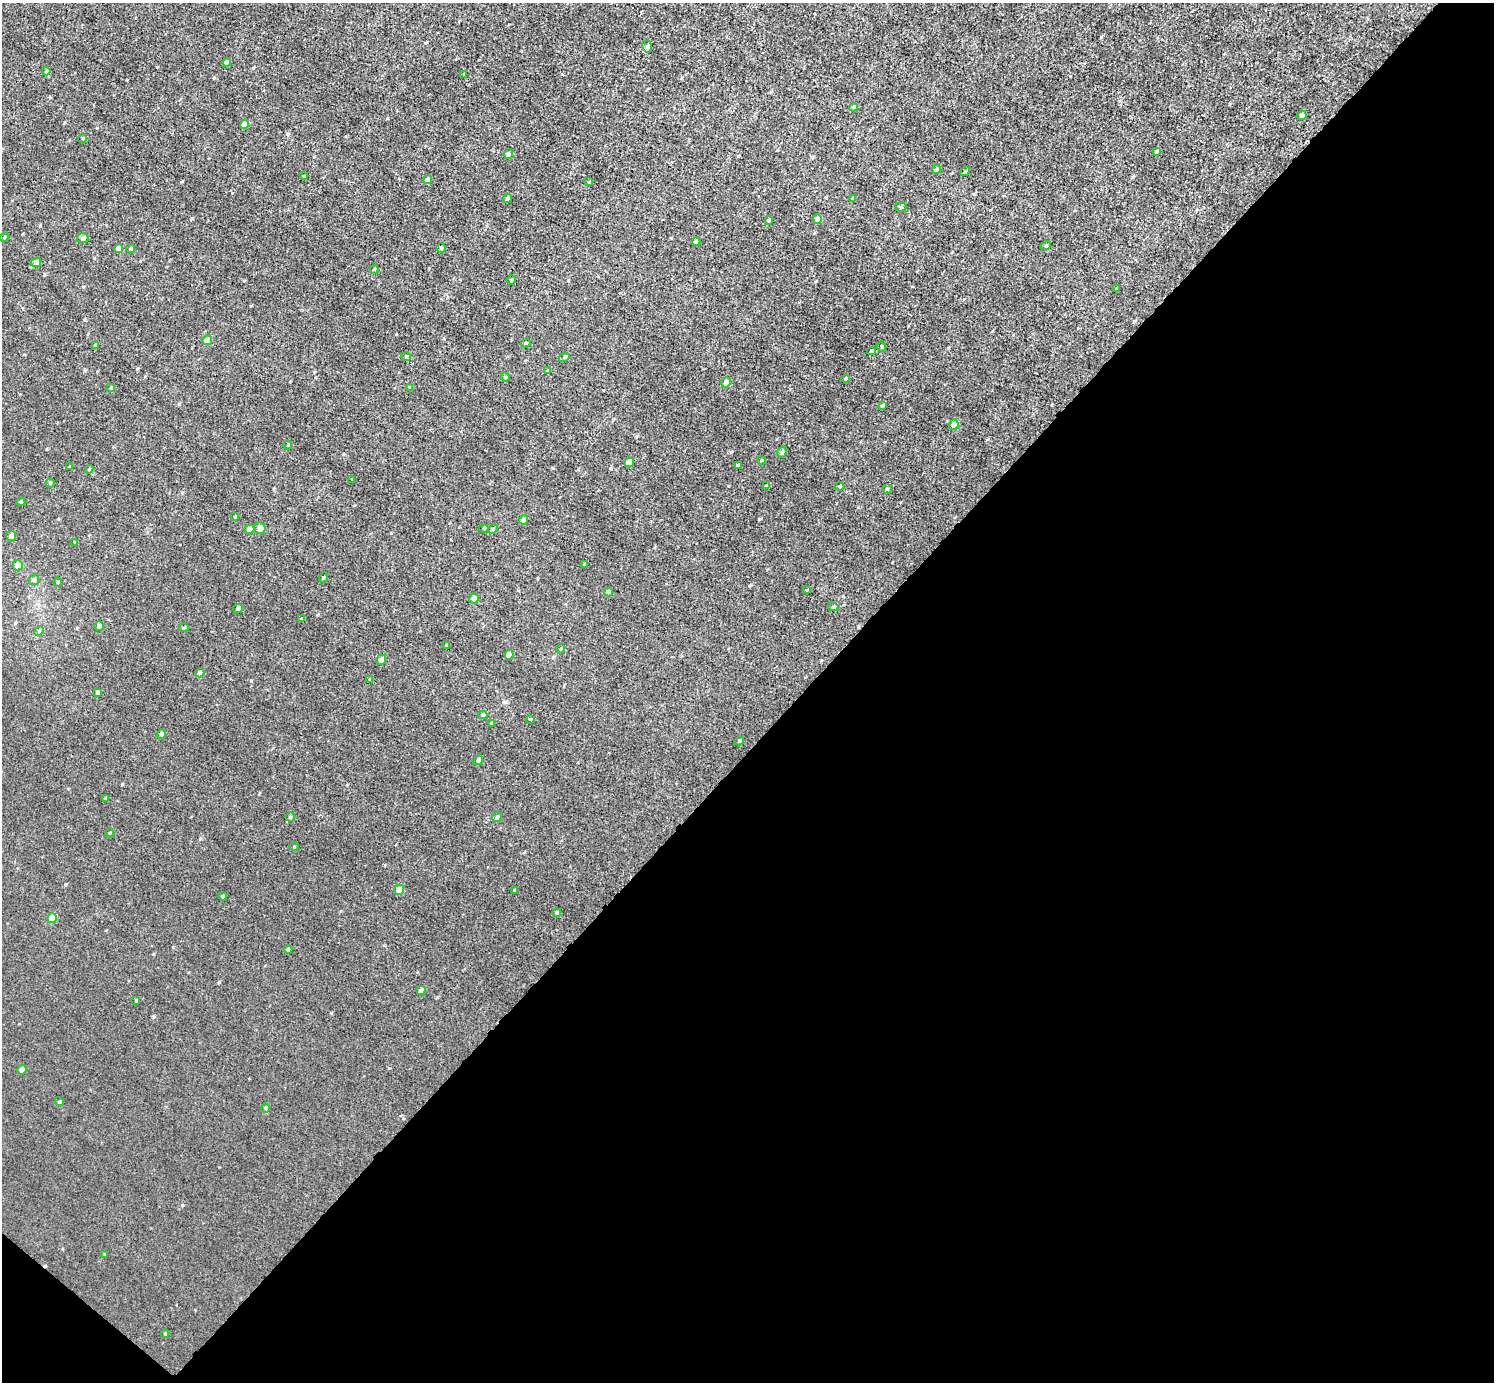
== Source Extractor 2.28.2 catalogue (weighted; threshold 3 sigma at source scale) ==
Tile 15 of 4 x 4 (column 3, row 4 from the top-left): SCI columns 2985-4476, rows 158-1537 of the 5970 x 5973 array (HDU 1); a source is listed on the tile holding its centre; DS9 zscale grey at full resolution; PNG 1496 x 1384 px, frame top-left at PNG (2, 3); each listed source drawn as its Kron ellipse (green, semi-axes under 4 px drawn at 4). Shown black and unused: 47% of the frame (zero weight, under 3 of 5 exposures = <1% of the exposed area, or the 3 px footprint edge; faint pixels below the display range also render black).
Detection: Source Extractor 2.28.2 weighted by HDU 2 'WHT'; one run over the whole footprint, this tile lists its part. Background 0.00405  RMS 0.006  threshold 0.0269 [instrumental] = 3 sigma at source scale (4.5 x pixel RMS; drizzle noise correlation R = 1.50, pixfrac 1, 0.05/0.05 arcsec/px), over >= 5 px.
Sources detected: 113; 1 cosmic-ray / hot-pixel residue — neither listed nor drawn; the other 112 listed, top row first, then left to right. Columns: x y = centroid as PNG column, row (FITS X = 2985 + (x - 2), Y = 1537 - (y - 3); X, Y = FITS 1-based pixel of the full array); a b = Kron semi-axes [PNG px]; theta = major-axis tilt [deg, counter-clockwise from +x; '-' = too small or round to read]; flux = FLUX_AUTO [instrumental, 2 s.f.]
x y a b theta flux
647 46 6 5 - 1.4
227 62 4 4 - 2.9
46 71 4 3 - 0.69
464 74 3 3 - 0.54
853 107 4 4 - 0.75
1302 115 5 4 - 3.1
244 124 5 4 - 5.4
83 138 4 3 - 0.57
1156 152 3 3 - 0.6
508 154 5 4 - 2
937 169 4 4 - 1.2
965 171 6 3 37 0.67
304 176 3 3 - 0.57
428 179 5 4 - 3.1
589 182 4 3 - 0.54
507 199 5 4 - 1.6
853 199 4 3 - 0.84
901 207 5 5 - 1
817 219 5 4 - 3.2
768 220 4 3 - 1.1
4 237 5 4 - 0.77
83 238 5 5 - 1.4
696 241 4 3 - 2
1046 245 5 3 - 0.53
119 248 4 4 - 5.9
441 248 5 5 - 0.87
131 249 4 4 - 1.2
36 262 5 5 - 2.5
374 269 4 4 - 0.56
511 280 5 3 - 0.67
1116 289 4 3 - 0.73
207 340 5 4 - 6
526 343 5 3 - 0.89
95 345 4 3 - 1.1
881 346 5 3 - 0.64
872 351 4 4 - 1.3
406 356 5 3 - 0.59
564 357 5 4 - 0.74
547 371 4 3 - 0.65
505 377 5 4 - 0.76
845 379 4 4 - 0.81
726 382 5 4 - 3.6
410 387 4 4 - 1
111 388 4 4 - 0.94
882 406 4 3 - 0.77
953 425 5 5 - 4
288 445 4 3 - 0.43
782 452 6 4 72 1.1
761 460 4 3 - 0.64
629 462 5 4 - 7.3
738 465 4 4 - 2.2
69 467 3 2 - 0.42
89 469 4 3 - 0.52
352 479 2 2 - 0.44
50 483 4 4 - 0.73
767 486 4 4 - 1.6
840 486 4 3 - 0.9
887 489 4 4 - 0.87
21 502 4 4 - 1.1
235 516 3 3 - 0.59
523 520 4 4 - 3.4
260 528 6 5 - 3.5
484 528 5 4 - 1.2
249 529 5 4 - 3.3
493 529 5 4 - 0.79
11 536 5 5 - 2
75 543 3 3 - 0.66
584 564 4 3 - 0.7
18 565 5 5 - 5.4
323 577 5 2 - 0.59
34 580 6 5 - 1
58 582 5 3 - 0.56
806 590 4 3 - 0.53
609 592 4 4 - 4.2
474 598 5 4 - 2.6
833 607 5 3 - 0.62
238 608 5 4 - 1.8
302 619 3 3 - 0.78
99 626 5 4 - 2.4
184 628 5 3 - 0.57
39 631 5 4 - 0.82
446 645 4 3 - 0.55
560 649 5 3 - 0.55
509 655 4 4 - 4.5
381 660 5 5 - 3.7
200 673 5 4 - 3.1
370 679 4 3 - 0.54
98 692 4 3 - 1.3
483 715 4 4 - 1
530 719 4 3 - 0.54
492 723 4 4 - 1.2
161 734 5 4 - 2
739 741 5 4 - 0.9
478 760 5 4 - 1.9
106 798 4 4 - 0.81
290 817 4 4 - 0.81
497 817 5 5 - 0.91
110 833 4 3 - 0.44
294 847 4 3 - 0.54
399 890 5 5 - 6.2
514 890 3 3 - 0.73
222 896 4 4 - 0.7
557 913 4 4 - 1.2
52 918 5 4 - 9
288 949 4 3 - 1.3
421 991 5 4 - 2.6
136 1000 4 3 - 0.68
22 1070 5 4 - 2.8
59 1102 5 4 - 0.72
265 1108 4 4 - 0.61
105 1255 4 3 - 0.66
165 1334 4 4 - 0.57
Unlisted compact peaks at least as high as the median listed source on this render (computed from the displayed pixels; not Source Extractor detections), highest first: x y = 759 519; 287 134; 192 218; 182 1205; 731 452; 154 1016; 122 784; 331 1013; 219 982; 66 884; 317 615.